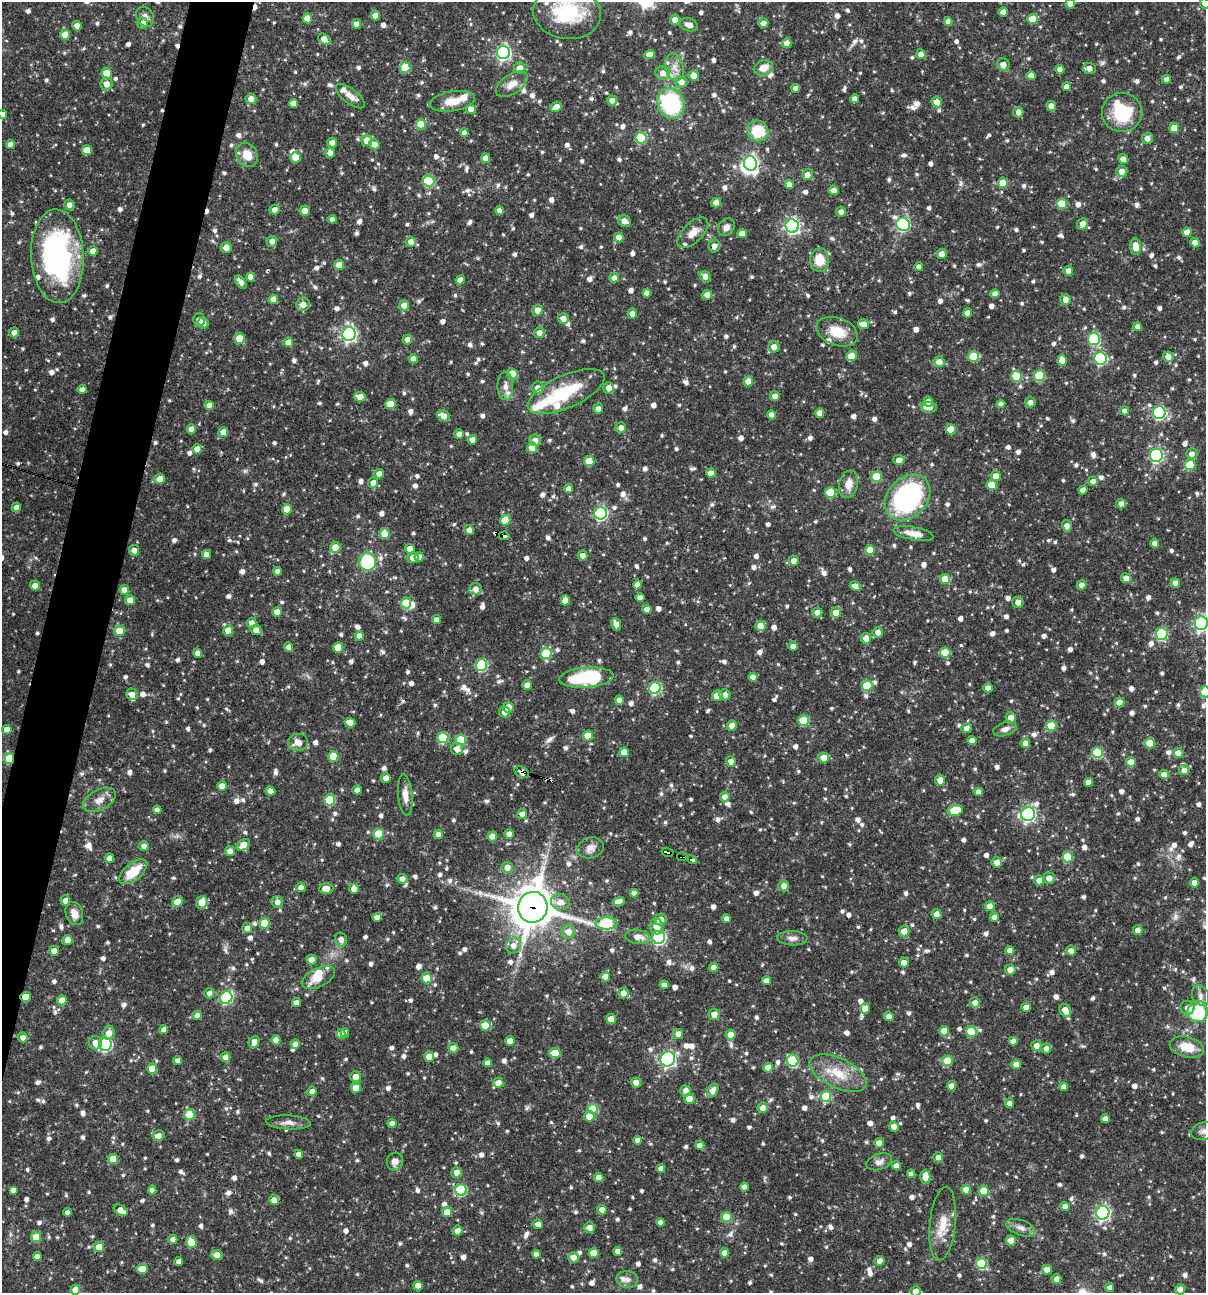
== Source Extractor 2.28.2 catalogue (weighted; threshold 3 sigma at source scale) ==
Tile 7 of 4 x 4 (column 3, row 2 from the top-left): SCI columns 2656-3859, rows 2584-3874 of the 5187 x 5168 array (HDU 1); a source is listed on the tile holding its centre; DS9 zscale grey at full resolution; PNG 1208 x 1295 px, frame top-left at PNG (2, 2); each listed source drawn as its Kron ellipse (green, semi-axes under 4 px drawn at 4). Shown black and unused: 4% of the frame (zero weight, under 3 of 4 exposures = <1% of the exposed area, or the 3 px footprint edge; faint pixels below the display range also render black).
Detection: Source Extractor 2.28.2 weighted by HDU 2 'WHT'; one run over the whole footprint, this tile lists its part. Background 0.0707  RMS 0.0036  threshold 0.0161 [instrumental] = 3 sigma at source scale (4.5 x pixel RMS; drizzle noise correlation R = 1.50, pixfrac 1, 0.05/0.05 arcsec/px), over >= 5 px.
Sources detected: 1230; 3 inside a brighter object's white glare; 7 cosmic-ray / hot-pixel residue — neither listed nor drawn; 21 inside a brighter listed object's ellipse — not listed separately; of the other 1199, all 500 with FLUX_AUTO >= 1.89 (the completeness limit of this list) listed and drawn (699 fainter detections not listed), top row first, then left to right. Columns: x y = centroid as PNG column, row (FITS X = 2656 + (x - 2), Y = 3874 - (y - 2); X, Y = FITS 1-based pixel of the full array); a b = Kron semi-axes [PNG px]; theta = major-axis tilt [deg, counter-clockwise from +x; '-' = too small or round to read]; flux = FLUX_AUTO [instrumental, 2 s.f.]
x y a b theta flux
1205 3 5 5 - 2
1070 4 4 4 - 2.8
567 12 34 26 -9 29
1003 12 5 4 - 2.7
375 15 5 4 - 2.4
145 17 10 8 -59 2
307 18 5 4 - 4.1
1033 19 5 5 - 9.3
675 20 5 5 - 2.7
948 21 4 4 - 2.1
143 23 6 5 - 2
763 23 5 5 - 2.3
356 24 5 4 - 2.4
688 25 9 6 -16 2
77 26 5 4 - 2.6
65 35 5 5 - 5.1
324 39 7 5 -36 3.8
787 43 5 4 - 3.6
503 52 6 6 - 86
921 54 5 4 - 2.5
649 55 5 4 - 3.2
1003 65 6 6 - 2.7
405 67 5 5 - 15
674 67 14 9 -75 3.2
520 68 5 5 - 4.4
763 68 10 7 18 3.9
1089 68 6 5 - 2.5
1060 69 4 4 - 2.6
107 73 5 5 - 6.6
663 73 7 7 - 2.5
694 76 5 5 - 3.8
1031 76 4 4 - 2.8
1167 79 4 4 - 2.1
681 82 6 6 - 2.8
107 84 6 6 - 3.1
512 84 18 9 33 4.1
1067 87 4 4 - 2.2
796 88 4 4 - 2.1
350 96 17 7 -39 3
251 99 5 5 - 2.9
855 99 4 4 - 2.2
612 100 5 5 - 2.5
452 101 23 10 9 5.9
937 102 5 5 - 3.3
293 103 4 4 - 2.2
671 103 15 13 -64 39
1051 106 5 4 - 2.5
556 107 6 5 - 2.9
471 109 5 5 - 2.4
1018 112 5 5 - 2.2
1122 112 20 19 - 18
2 114 4 4 - 2.9
421 124 5 5 - 9
1174 128 5 5 - 6.6
758 131 11 10 - 12
464 133 4 4 - 2.3
641 138 5 5 - 23
1147 138 5 5 - 2.3
367 140 6 5 - 3.7
332 143 5 5 - 2.7
10 144 4 4 - 2.2
374 144 5 5 - 2.9
87 150 5 5 - 4.9
330 153 5 4 - 2.6
247 155 13 10 -58 6
295 157 5 5 - 6.7
485 158 5 4 - 3.3
1123 159 5 5 - 2.4
750 163 7 6 - 120
1122 171 6 5 - 2.8
807 174 5 5 - 2.2
429 181 6 5 - 24
1003 183 5 5 - 7.6
789 184 4 4 - 2.5
834 190 5 4 - 2.3
716 203 5 4 - 3.5
1062 204 5 5 - 11
69 205 5 5 - 2.3
275 210 5 5 - 2.5
499 210 4 4 - 2
305 211 5 5 - 3.1
841 212 5 5 - 2
332 219 4 4 - 2
624 221 6 5 - 2.8
903 224 7 6 - 48
1083 224 6 5 - 2.6
792 226 6 6 - 90
726 227 9 7 51 2.1
1187 232 5 4 - 3.7
693 233 19 10 44 4.1
742 234 4 4 - 3.3
619 237 5 5 - 2.9
272 241 5 5 - 2.3
411 242 5 5 - 2.6
1195 243 5 4 - 3.5
714 246 6 5 - 2.3
226 247 5 5 - 3
1136 247 8 5 -83 4.7
93 251 5 4 - 3.1
942 254 5 5 - 2.9
57 256 47 26 -87 79
820 260 12 9 88 7.1
339 265 5 5 - 6.1
919 267 4 4 - 1.9
1068 271 5 5 - 2.2
250 277 4 4 - 2.5
705 277 6 5 - 2
614 278 5 4 - 2
460 280 5 4 - 2.2
241 282 7 4 -51 2.3
647 293 4 4 - 2.2
995 294 4 4 - 2.6
707 295 5 4 - 2.9
273 299 4 4 - 3.1
1066 300 5 5 - 2.8
303 304 7 6 - 3.3
404 305 5 5 - 3
537 310 5 5 - 2.4
968 313 4 4 - 2.7
632 314 5 5 - 2.1
563 318 5 5 - 2.6
199 319 6 5 - 2.1
203 323 5 5 - 2.7
863 324 5 5 - 3.7
1138 327 4 4 - 2
14 332 5 4 - 2.1
837 332 21 13 -20 8.5
539 333 5 5 - 2.5
349 334 7 6 - 100
239 339 5 5 - 8.6
407 339 5 4 - 2.2
1094 339 6 6 - 29
288 342 5 5 - 3.8
774 347 6 6 - 2.8
851 356 5 5 - 5.4
973 356 5 5 - 15
1168 357 5 5 - 2.6
1100 358 6 6 - 43
413 359 4 4 - 2.6
1062 361 5 4 - 3.2
939 362 5 5 - 3.6
512 374 6 5 - 7.7
1039 375 5 5 - 18
1016 376 5 5 - 13
748 381 5 5 - 5
505 386 14 8 90 2.7
538 388 6 6 - 2.5
609 388 6 5 - 2.7
82 390 4 4 - 2.1
566 391 41 16 24 21
775 396 5 5 - 2.2
360 397 6 5 - 4.1
928 401 5 4 - 2.2
1030 402 5 5 - 2.5
390 404 5 5 - 8.3
1001 404 4 4 - 2.1
209 405 5 4 - 2.8
929 407 8 5 -5 4.8
598 408 5 4 - 1.9
1124 411 5 4 - 2.1
820 413 5 4 - 3.8
1159 413 6 6 - 55
772 415 4 4 - 2.7
443 416 7 5 -27 3.4
621 428 5 5 - 2.2
191 429 4 4 - 3.2
951 429 5 5 - 7.7
223 432 5 5 - 3.2
459 434 4 4 - 2.4
472 440 5 4 - 2.8
535 440 6 5 - 2.6
532 448 5 5 - 7.9
197 449 5 5 - 3.3
1192 454 6 5 - 2.2
1156 455 6 6 - 53
899 460 6 5 - 2.7
589 461 5 5 - 9
1190 465 5 5 - 12
711 473 5 4 - 2.6
379 474 5 4 - 2.3
996 476 5 5 - 3.7
877 477 5 5 - 12
160 479 5 5 - 3.9
1093 481 5 5 - 2.1
373 483 5 5 - 2.3
849 484 14 9 76 4.5
992 485 5 5 - 7.1
569 489 4 4 - 2.4
1083 490 4 4 - 2.2
830 493 5 5 - 13
908 497 26 19 46 68
1121 504 5 5 - 2.3
16 507 5 4 - 2.2
287 509 5 5 - 7.5
601 513 6 6 - 63
505 520 5 5 - 7.7
1067 526 5 5 - 2.6
469 530 5 4 - 2.3
385 534 5 5 - 7
914 534 20 6 -11 4.3
504 536 5 3 - 3.1
1155 543 5 4 - 2.8
335 547 5 5 - 5.4
410 549 5 5 - 3.3
134 550 5 5 - 2.3
870 550 5 5 - 5.6
206 555 4 4 - 2.6
583 556 5 4 - 2.3
419 557 4 4 - 2.5
413 558 5 5 - 3.2
794 560 5 5 - 2.6
367 562 9 8 - 21
278 571 4 4 - 2
1126 578 5 5 - 2.4
945 579 5 5 - 6.2
1175 583 5 4 - 2.6
35 585 5 4 - 2.4
637 585 4 4 - 2.6
1082 585 5 4 - 2.2
855 586 5 4 - 2.8
475 589 6 6 - 3
124 590 5 4 - 3.6
640 597 4 4 - 2.2
130 600 5 5 - 4.8
565 600 5 4 - 3.5
1018 602 5 5 - 2.1
406 603 5 5 - 10
647 609 4 4 - 2.7
277 612 5 4 - 2.8
817 612 5 5 - 2.4
836 613 5 5 - 4.5
436 620 4 4 - 2.2
252 623 5 5 - 2.5
1201 623 7 6 - 87
616 624 6 5 - 2.6
760 626 5 5 - 5
228 630 5 5 - 7
256 630 6 5 - 2.6
119 631 5 5 - 5.4
878 632 5 5 - 2.2
1162 634 6 6 - 27
359 636 5 4 - 3
866 638 5 5 - 3.5
793 646 5 4 - 2.1
288 647 5 4 - 2.4
338 647 5 5 - 6.9
945 652 5 5 - 11
198 653 4 4 - 2.7
546 654 5 5 - 18
481 665 6 5 - 34
753 677 4 4 - 2.3
586 678 27 10 5 30
527 685 4 4 - 3
867 686 5 5 - 11
655 688 6 6 - 36
988 688 4 4 - 3
1205 692 5 5 - 16
132 694 6 5 - 2.7
725 695 5 5 - 1.9
717 696 5 5 - 4.2
619 700 4 4 - 2.3
1120 703 5 4 - 4.4
508 707 5 5 - 6.4
505 712 6 5 - 2.2
1011 717 5 5 - 2.7
803 720 5 5 - 16
350 723 5 4 - 3.6
732 725 5 5 - 2.5
1051 726 5 5 - 11
967 728 5 5 - 2
7 729 4 4 - 2.9
1005 729 12 6 18 2
588 736 5 5 - 6
443 738 5 5 - 19
461 740 5 5 - 15
972 740 4 4 - 2.6
298 742 10 8 8 3.7
1025 743 5 5 - 2.6
1150 743 5 5 - 8.9
457 749 6 6 - 2.6
624 752 5 5 - 4.2
1097 753 5 5 - 15
1178 753 5 5 - 2.5
333 756 5 5 - 8.9
9 758 5 4 - 16
824 758 5 5 - 5
731 761 5 5 - 2.2
1131 762 5 5 - 5.3
1184 770 5 5 - 2.3
522 772 8 5 -25 2.4
1164 774 5 4 - 3
386 778 5 4 - 2.6
940 780 5 5 - 3
1089 782 4 4 - 2.7
222 786 4 4 - 4.3
357 790 4 4 - 2.4
270 791 5 4 - 2.1
979 792 4 4 - 2.2
405 795 20 7 -85 4
725 797 5 5 - 2.3
99 800 18 10 28 3.7
330 800 5 5 - 17
157 810 4 4 - 1.9
955 810 8 5 10 13
522 814 5 5 - 2.1
1028 814 7 6 - 82
379 834 5 5 - 12
438 834 5 4 - 1.9
509 834 5 5 - 2.8
492 836 5 5 - 4.9
244 845 7 5 34 4.6
144 846 5 5 - 2
591 848 13 10 16 2.6
230 851 5 5 - 2.6
668 852 6 3 -15 50
683 857 6 3 -13 6.6
1068 857 5 5 - 13
110 858 4 4 - 2.5
692 859 5 3 - 6.3
997 862 5 5 - 2.9
507 867 6 5 - 2.9
133 872 17 8 39 9.6
1049 878 5 5 - 3.1
402 879 5 4 - 2.6
1039 880 5 5 - 2.3
1194 883 5 4 - 2.4
784 886 5 5 - 2.5
301 887 5 4 - 2.4
326 888 7 5 3 3
354 889 5 4 - 3.2
634 893 4 4 - 2.2
65 900 5 5 - 2.3
177 902 5 5 - 4.6
202 902 6 6 - 4.7
277 902 6 5 - 2.4
560 902 9 8 - 3.1
619 902 6 4 20 3
990 906 5 5 - 3.6
533 907 15 14 - 1100
74 913 12 8 -71 3.7
937 914 5 5 - 2.4
377 917 4 4 - 2.5
994 917 4 4 - 2.6
661 919 6 5 - 3.7
726 919 4 4 - 2
264 923 5 5 - 11
606 923 11 6 -1 29
656 926 8 6 -76 3.2
247 928 5 5 - 2.2
1138 930 5 5 - 2.1
904 931 5 5 - 3.6
568 932 7 6 - 3.3
638 937 12 7 -9 3.3
659 937 6 6 - 67
792 938 15 7 -2 2.1
341 939 7 5 -73 2.2
67 940 5 5 - 3.2
514 945 8 7 - 2.8
1010 950 4 4 - 3.5
54 951 5 5 - 2.4
1071 951 5 5 - 2.2
311 960 5 5 - 2.5
904 962 5 5 - 2.6
714 967 4 4 - 2
1010 970 5 5 - 3.4
318 977 18 9 26 7.3
605 977 4 4 - 3.8
427 978 5 5 - 8
766 981 4 4 - 2.6
664 985 5 4 - 2.4
209 993 5 5 - 2
623 993 5 5 - 3
1201 995 11 8 -63 2.1
26 997 5 5 - 4.6
226 998 6 6 - 41
62 1000 5 5 - 4.5
975 1002 5 5 - 2.2
296 1003 4 4 - 2.2
1026 1007 5 4 - 2.9
865 1008 5 5 - 4.8
1187 1008 7 6 - 2
1065 1010 7 5 -57 4.3
1198 1012 10 10 - 25
714 1014 5 5 - 2.8
197 1015 5 4 - 2.1
889 1016 5 5 - 2.2
611 1019 5 5 - 5.1
485 1025 5 5 - 6.1
164 1030 4 4 - 2.1
944 1031 5 5 - 6.8
971 1032 5 5 - 14
109 1033 7 6 - 2.8
345 1033 4 4 - 3.1
341 1034 5 4 - 2.5
678 1034 5 5 - 2.3
730 1035 5 5 - 3.8
23 1037 5 5 - 1.9
276 1040 5 4 - 3.5
510 1041 4 4 - 4.2
1013 1041 4 4 - 2.3
254 1042 6 5 - 2.8
95 1043 7 6 - 3.1
105 1044 6 6 - 51
295 1044 4 4 - 2.1
1036 1046 5 5 - 2.5
1187 1047 17 10 -14 7.8
453 1048 5 5 - 2.8
1046 1048 5 5 - 1.9
555 1053 5 5 - 9
225 1057 5 4 - 2.5
429 1057 5 5 - 4.4
668 1059 7 7 - 78
178 1061 4 4 - 2.3
793 1061 6 5 - 28
947 1061 5 5 - 10
487 1063 4 4 - 2.2
1016 1064 5 4 - 3
768 1068 5 5 - 4.8
152 1069 5 5 - 6.6
838 1073 30 15 -25 11
356 1076 5 5 - 2.7
498 1083 5 5 - 3.8
636 1083 5 5 - 2.8
951 1086 5 4 - 2.2
1064 1087 4 4 - 2.3
356 1088 5 5 - 5
713 1090 7 5 61 2.7
312 1091 5 4 - 2.2
686 1091 5 5 - 2.6
826 1096 5 5 - 18
689 1099 5 5 - 3.9
1009 1103 4 4 - 2.1
763 1108 5 5 - 2.7
593 1109 5 5 - 13
189 1115 5 5 - 12
589 1116 5 5 - 6.9
1105 1119 4 4 - 2.2
288 1122 22 7 -3 2.5
392 1123 4 4 - 2.2
894 1126 5 5 - 2.5
1203 1131 12 8 16 1.9
158 1136 6 5 - 2.1
638 1140 4 4 - 2.1
879 1143 5 4 - 2.6
700 1145 5 4 - 2.2
299 1154 4 4 - 2.1
938 1157 5 5 - 2.2
113 1159 5 5 - 8
395 1162 9 8 - 2.2
879 1162 13 7 19 2
896 1166 4 4 - 2.6
661 1169 4 4 - 2.2
457 1172 5 5 - 2.4
911 1174 4 4 - 2.1
599 1177 5 4 - 2.2
925 1177 7 5 89 4.7
744 1187 4 4 - 2.2
13 1190 4 4 - 1.9
152 1190 4 4 - 2.3
461 1190 6 5 - 25
966 1190 5 4 - 4.2
984 1191 5 5 - 7
274 1200 5 5 - 2.4
1065 1206 4 4 - 2.2
121 1210 8 5 -29 2.9
602 1210 4 4 - 3.3
68 1212 4 4 - 2.1
447 1212 5 5 - 3.8
1103 1213 7 6 - 94
727 1217 5 5 - 11
661 1222 4 4 - 2.1
538 1224 5 5 - 2.3
943 1224 37 13 84 7.7
589 1227 5 5 - 2.5
1021 1228 15 7 -20 2.2
457 1231 5 5 - 2.5
36 1237 5 5 - 6.4
173 1239 4 4 - 2.2
1011 1240 5 5 - 3
191 1242 6 5 - 7.5
99 1247 5 5 - 5
618 1251 4 4 - 2.9
594 1253 5 5 - 5.7
724 1253 5 4 - 2.6
536 1254 4 4 - 2.1
217 1255 6 5 - 2.4
37 1256 4 4 - 2.2
573 1257 5 5 - 3
179 1261 4 4 - 2.1
880 1261 5 5 - 2.3
982 1264 5 5 - 19
142 1269 6 5 - 4.8
1047 1270 5 4 - 3
627 1279 11 8 -6 2
1056 1279 5 5 - 2
418 1286 4 4 - 3.5
1110 1288 4 4 - 2.3
1180 1289 5 5 - 2.3
75 1290 5 4 - 4.4
915 1291 5 5 - 2.3
Overlapping masked pixels (flux is a lower limit): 8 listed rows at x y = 504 536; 9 758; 522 772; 668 852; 683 857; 692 859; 533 907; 26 997
Isophote crosses this tile's border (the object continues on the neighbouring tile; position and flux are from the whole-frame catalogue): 10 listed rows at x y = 1205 3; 1070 4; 567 12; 1003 12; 2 114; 1201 623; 1205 692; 1203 1131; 75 1290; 915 1291